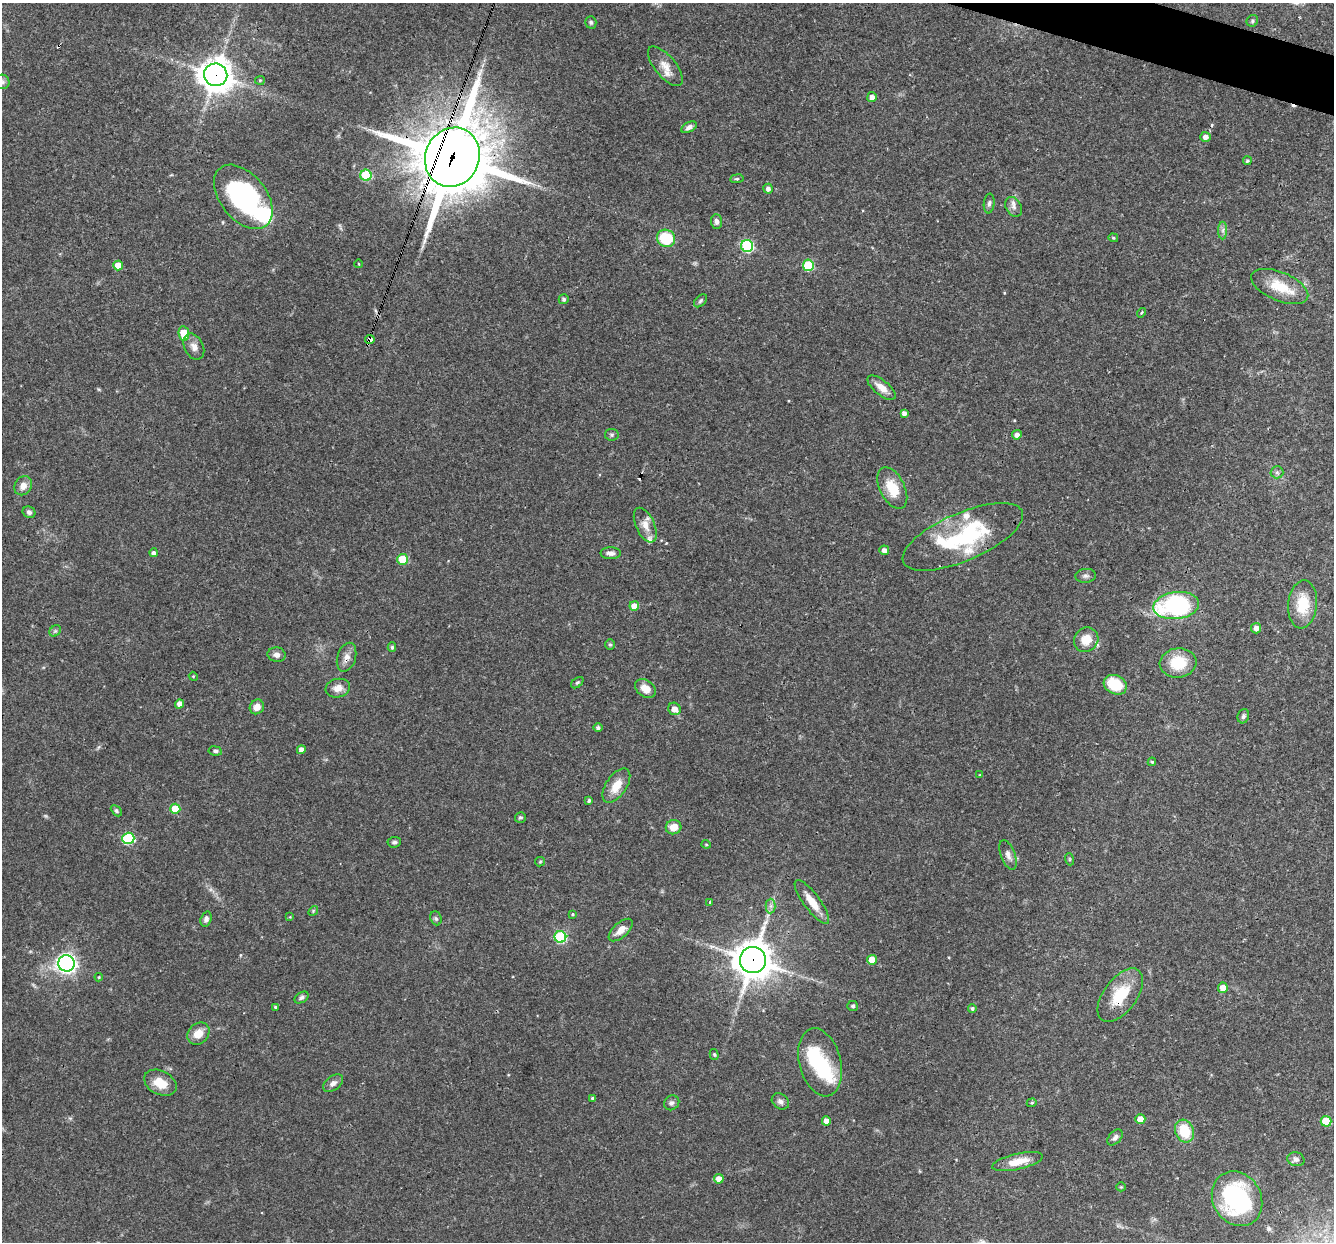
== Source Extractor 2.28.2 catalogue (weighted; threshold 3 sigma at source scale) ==
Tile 10 of 4 x 4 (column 2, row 3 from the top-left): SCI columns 1333-2664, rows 1497-2736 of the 5329 x 5346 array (HDU 1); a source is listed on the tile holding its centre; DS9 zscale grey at full resolution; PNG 1336 x 1244 px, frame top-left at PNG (2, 3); each listed source drawn as its Kron ellipse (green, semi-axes under 4 px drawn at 4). Shown black and unused: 1% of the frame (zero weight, under 3 of 4 exposures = <1% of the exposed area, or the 3 px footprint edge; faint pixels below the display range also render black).
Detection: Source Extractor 2.28.2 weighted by HDU 2 'WHT'; one run over the whole footprint, this tile lists its part. Background 0.0579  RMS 0.0033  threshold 0.0147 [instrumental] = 3 sigma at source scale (4.5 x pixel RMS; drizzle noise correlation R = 1.50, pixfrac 1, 0.05/0.05 arcsec/px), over >= 5 px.
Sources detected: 137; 1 too faint to see at this stretch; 2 inside a brighter object's white glare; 5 cosmic-ray / hot-pixel residue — neither listed nor drawn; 6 inside a brighter listed object's ellipse — not listed separately; the other 123 listed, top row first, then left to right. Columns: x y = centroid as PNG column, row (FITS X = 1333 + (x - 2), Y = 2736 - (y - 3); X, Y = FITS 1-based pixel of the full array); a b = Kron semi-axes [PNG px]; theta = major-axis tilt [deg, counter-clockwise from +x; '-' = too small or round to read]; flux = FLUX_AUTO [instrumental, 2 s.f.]
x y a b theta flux
1252 21 6 5 - 0.62
591 22 6 5 - 0.64
665 66 24 10 -50 4
216 75 11 11 - 490
260 80 5 4 - 0.39
2 82 7 7 - 0.91
872 97 5 4 - 1.7
689 127 8 5 30 1.2
1205 137 5 5 - 2
452 157 30 27 67 2400
1247 161 4 4 - 0.49
366 175 5 5 - 20
737 179 7 3 8 0.44
768 189 5 5 - 1.2
243 197 37 23 -51 53
989 203 10 5 84 0.91
1014 207 10 7 -60 1.6
717 222 7 5 -87 1.1
1223 230 9 4 88 1
666 238 9 8 - 14
1113 238 5 4 - 0.46
747 246 6 6 - 34
359 264 4 3 - 0.24
118 265 5 5 - 4.8
808 265 5 5 - 19
1280 286 30 14 -23 9.2
564 299 5 5 - 0.61
700 301 8 5 42 0.6
1141 313 5 3 - 0.48
184 333 7 5 -83 8.9
370 340 5 4 - 2.1
194 347 14 9 -63 2.2
882 388 17 7 -39 3.3
904 413 4 4 - 1.2
612 435 7 6 - 0.7
1017 435 5 4 - 1.4
1277 472 6 6 - 0.79
23 486 10 8 56 2.6
892 488 22 12 -63 7.9
29 512 6 5 - 0.98
645 525 18 9 -65 3.3
963 537 65 24 23 36
884 550 5 5 - 1.6
154 553 4 4 - 1
611 553 10 6 0 1.6
403 559 5 5 - 14
1086 576 10 7 5 1
1303 604 24 14 84 9.7
1176 605 23 13 7 47
634 606 5 4 - 3.5
1256 628 5 5 - 1.8
55 631 6 5 - 0.57
1086 640 13 11 49 5.2
610 645 5 5 - 0.49
392 647 4 4 - 0.55
277 655 9 7 -6 1.6
347 657 15 9 73 2.3
1178 663 18 14 6 10
193 676 4 3 - 0.29
577 683 7 4 40 0.5
1115 685 12 9 -26 11
338 688 12 9 14 2.6
645 688 11 8 -37 3.4
180 704 4 4 - 2.1
257 707 8 7 - 2.7
674 709 6 6 - 2.4
1243 716 7 5 71 0.87
598 728 4 4 - 0.88
301 750 4 4 - 1.9
215 751 7 4 -7 0.74
1152 762 4 4 - 0.49
980 775 4 3 - 0.28
616 786 19 10 56 5.2
589 800 3 3 - 0.64
175 809 5 5 - 8.4
116 811 6 4 -46 0.55
520 817 5 5 - 0.59
674 827 8 7 - 3.9
128 838 6 6 - 30
394 842 7 5 5 0.79
706 844 4 4 - 0.36
1008 855 15 7 -70 1.9
1069 859 6 4 -72 0.38
540 862 5 4 - 0.35
710 902 3 2 - 0.49
812 902 26 8 -53 5.2
771 906 7 5 89 0.99
313 911 5 4 - 0.38
572 914 3 3 - 0.34
290 917 4 4 - 0.3
436 918 7 5 -68 0.63
206 919 8 5 72 1.2
621 930 15 7 42 2.8
560 937 6 6 - 31
753 960 13 13 - 740
872 960 5 5 - 4.8
66 963 8 8 - 140
99 977 4 4 - 0.33
1223 988 5 5 - 3
1120 995 31 16 54 12
301 998 8 5 32 0.81
853 1006 5 5 - 0.58
275 1007 3 3 - 0.42
972 1008 4 4 - 0.72
198 1034 12 10 46 4.2
714 1054 5 4 - 0.44
820 1062 35 21 -75 16
160 1083 17 12 -27 5.5
333 1083 11 7 37 1.7
593 1098 3 3 - 0.48
780 1101 9 7 -37 1.3
672 1103 8 7 - 0.98
1032 1103 5 4 - 0.4
1140 1119 5 5 - 3.7
826 1121 4 4 - 2
1326 1121 5 5 - 11
1184 1131 12 9 -65 10
1115 1137 9 6 47 1.2
1296 1159 8 7 - 1.2
1018 1162 26 8 13 6
719 1179 5 5 - 2.6
1121 1187 4 4 - 0.33
1237 1199 28 24 -60 44
Overlapping masked pixels (flux is a lower limit): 6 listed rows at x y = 216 75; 452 157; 370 340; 347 657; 753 960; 1120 995
Isophote crosses this tile's border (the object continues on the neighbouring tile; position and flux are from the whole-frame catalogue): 1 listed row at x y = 2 82